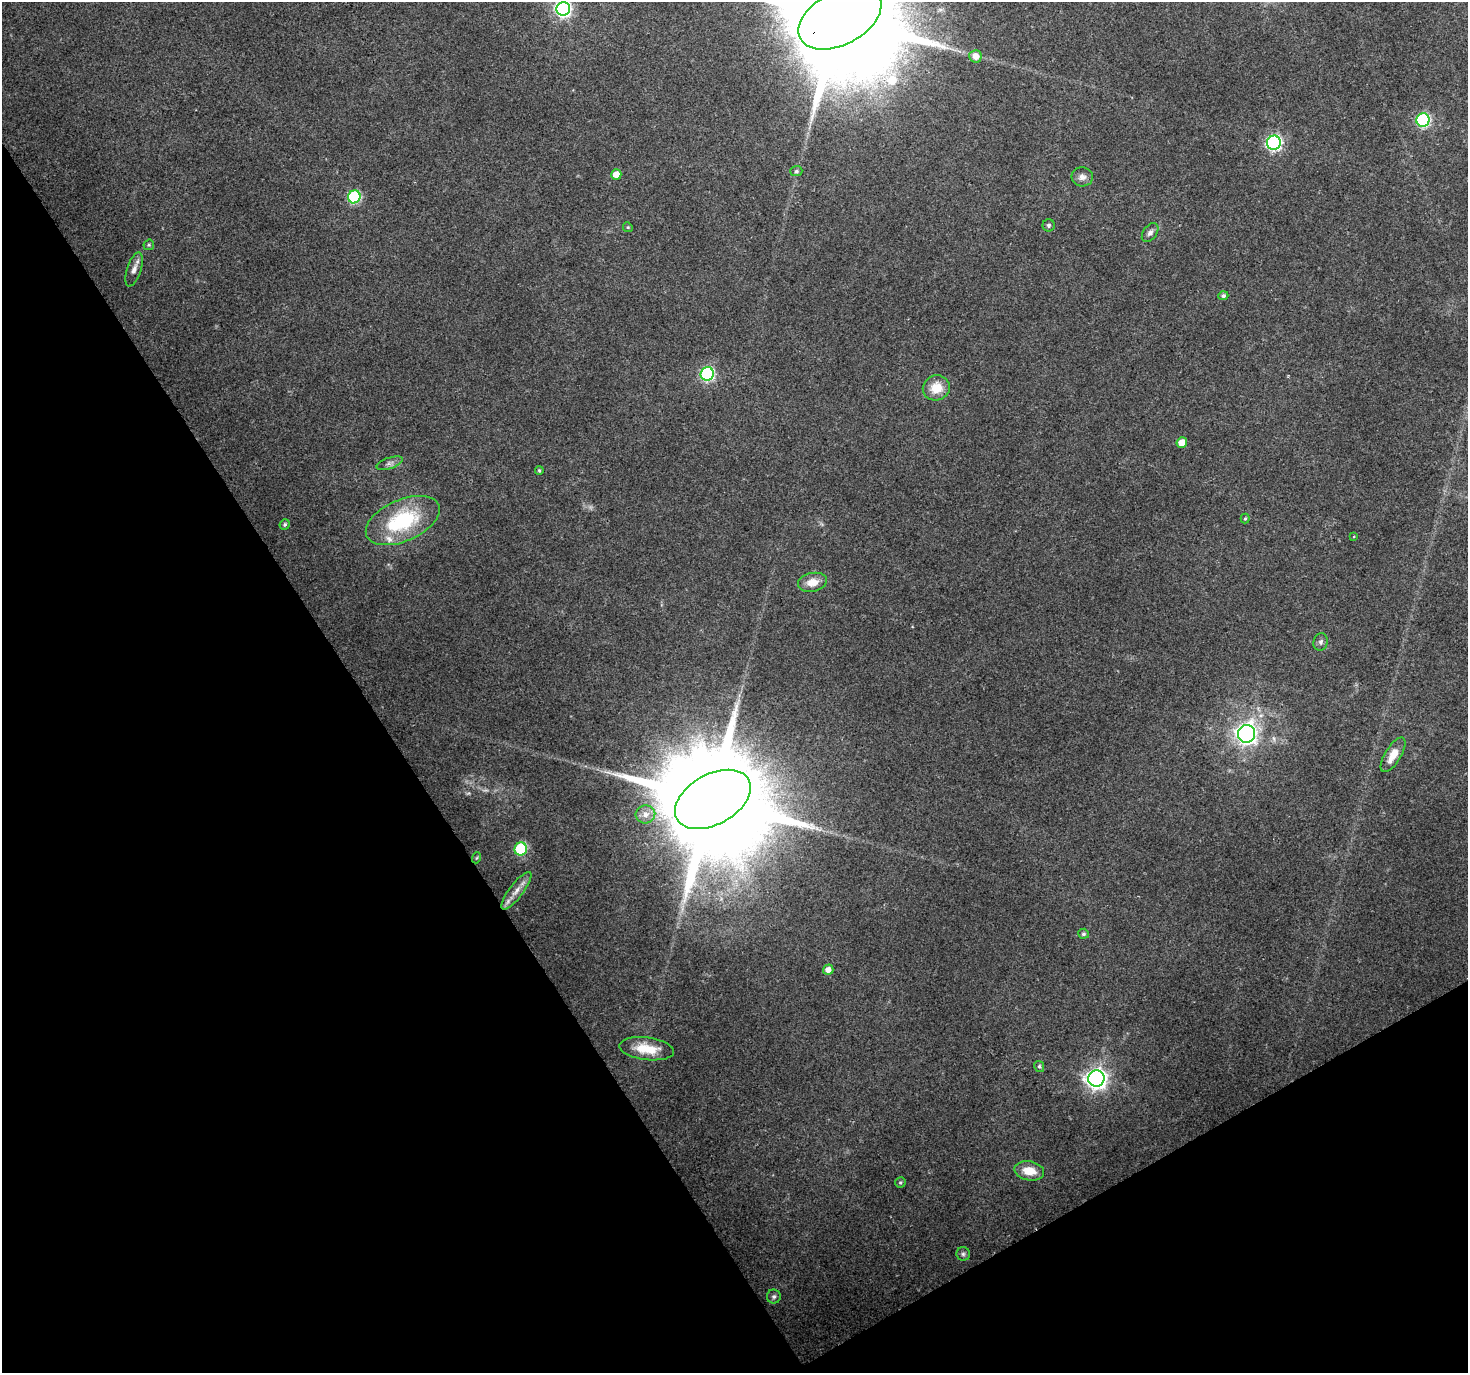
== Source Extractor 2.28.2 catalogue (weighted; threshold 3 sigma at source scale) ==
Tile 14 of 4 x 4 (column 2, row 4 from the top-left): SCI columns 1467-2932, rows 115-1485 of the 5868 x 5773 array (HDU 1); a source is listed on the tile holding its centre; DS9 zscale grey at full resolution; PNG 1470 x 1375 px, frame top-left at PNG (2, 2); each listed source drawn as its Kron ellipse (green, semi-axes under 4 px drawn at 4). Shown black and unused: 31% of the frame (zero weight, under 2 of 3 exposures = <1% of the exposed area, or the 3 px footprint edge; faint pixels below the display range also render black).
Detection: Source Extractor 2.28.2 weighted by HDU 2 'WHT'; one run over the whole footprint, this tile lists its part. Background 0.0715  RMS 0.0085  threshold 0.0383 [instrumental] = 3 sigma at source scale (4.5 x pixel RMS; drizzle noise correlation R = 1.50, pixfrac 1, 0.0396/0.0396 arcsec/px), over >= 5 px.
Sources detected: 44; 1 too faint to see at this stretch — neither listed nor drawn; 1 inside a brighter listed object's ellipse — not listed separately; the other 42 listed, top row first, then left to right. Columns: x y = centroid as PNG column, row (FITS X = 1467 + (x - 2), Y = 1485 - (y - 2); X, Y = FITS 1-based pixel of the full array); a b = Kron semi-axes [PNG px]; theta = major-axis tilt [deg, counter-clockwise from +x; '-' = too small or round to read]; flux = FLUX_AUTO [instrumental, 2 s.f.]
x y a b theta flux
563 9 7 6 - 260
840 18 45 26 28 37000
975 56 6 6 - 7.3
1423 120 7 6 - 130
1274 143 7 7 - 200
796 171 6 5 - 1.4
616 175 5 5 - 8.5
1082 177 11 9 -6 4.5
354 197 6 6 - 94
1049 225 6 6 - 1.8
628 227 5 4 - 1.1
1150 232 10 6 54 3.6
149 245 5 5 - 1.2
134 269 18 7 72 6.1
1223 296 5 4 - 2
707 374 7 6 - 140
936 388 14 12 22 16
1182 442 5 5 - 14
390 463 14 5 18 3.5
539 471 4 3 - 1.2
1245 519 5 4 - 1.1
403 521 39 20 23 75
285 524 5 5 - 1.8
1354 536 3 2 - 0.72
812 582 15 9 11 10
1321 642 9 7 75 2.7
1247 734 9 8 - 390
1393 755 20 8 58 13
713 799 41 25 29 34000
645 814 10 9 - 5.8
521 849 6 6 - 78
476 858 6 3 70 0.95
516 891 23 7 53 8.8
1083 934 5 5 - 1.8
828 970 5 5 - 5.8
647 1049 28 11 -7 21
1039 1066 6 5 - 1.6
1096 1079 8 8 - 520
1029 1171 15 9 -11 15
900 1182 5 5 - 1.4
963 1254 7 6 - 2.1
774 1297 7 7 - 2.3
Overlapping masked pixels (flux is a lower limit): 1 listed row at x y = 840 18
Isophote crosses this tile's border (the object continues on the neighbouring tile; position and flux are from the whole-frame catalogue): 2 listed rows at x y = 563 9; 840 18